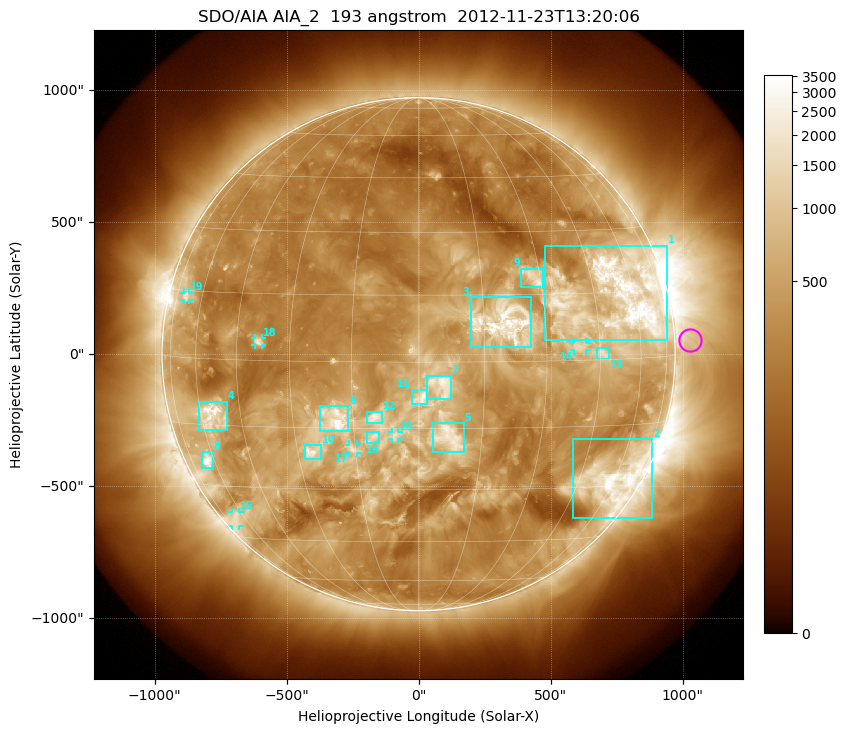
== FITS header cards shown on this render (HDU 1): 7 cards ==
TELESCOP= 'SDO/AIA'
INSTRUME= 'AIA_2'
WAVELNTH=                  193
WAVEUNIT= 'angstrom'
DATE-OBS= '2012-11-23T13:20:06.84'
CTYPE1  = 'HPLN-TAN'
CTYPE2  = 'HPLT-TAN'

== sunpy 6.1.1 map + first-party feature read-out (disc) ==
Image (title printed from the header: SDO/AIA AIA_2  193 angstrom  2012-11-23T13:20:06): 1024 x 1024 px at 2.4 arcsec/px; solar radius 972 arcsec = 405 px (full disc in frame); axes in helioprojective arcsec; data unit not stated in the header (colour bar unlabelled)
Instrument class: DISC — disc imager (sunpy class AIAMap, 193 A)
Bright regions (active regions / flare kernels): reference = the median radial profile (limb darkening/brightening removed); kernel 9 px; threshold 5 sigma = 854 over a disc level ~301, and >= 1.15x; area >= 12 px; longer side >= 10 px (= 24 arcsec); searched inside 0.97 R_sun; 24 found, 20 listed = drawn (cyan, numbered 1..; 6 of them under ~33 arcsec drawn as corner ticks so the feature stays visible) (cap 20 boxes per figure: the strongest are kept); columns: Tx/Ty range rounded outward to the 5 arcsec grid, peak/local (2 s.f.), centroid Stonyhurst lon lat
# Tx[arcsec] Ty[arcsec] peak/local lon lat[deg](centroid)
1 475..940 55..410 12 +54 +14
2 585..885 -625..-320 10 +59 -29
3 195..430 25..215 7.8 +20 +9
4 -835..-725 -290..-180 10 -55 -13
5 50..170 -375..-260 5.8 +7 -17
6 -375..-265 -290..-195 8.1 -19 -13
7 30..125 -170..-80 5.7 +5 -5
8 -820..-780 -430..-370 11 -64 -24
9 385..470 255..325 7 +28 +19
10 -435..-370 -395..-345 8.3 -26 -21
11 -30..35 -190..-135 5.5 +1 -8
12 -195..-140 -265..-215 5.5 -10 -13
13 675..720 -20..25 6 +46 +1
14 590..635 15..45 5.3 +39 +3
15 -710..-680 -650..-595 4 -66 -39
16 -200..-150 -340..-295 3.8 -11 -17
17 -265..-230 -375..-340 4.3 -16 -20
18 -620..-590 35..60 6.4 -38 +4
19 -890..-865 205..235 4.4 -68 +14
20 -100..-75 -325..-295 3.6 -5 -17
Off-limb structures (1.02-1.3 R_sun): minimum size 162 px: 4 found; the strongest spans PA ~235..310 deg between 1.02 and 1.3 R_sun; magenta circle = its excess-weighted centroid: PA ~275 deg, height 1.06 R_sun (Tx ~1030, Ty ~55 arcsec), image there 1.8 x the reference